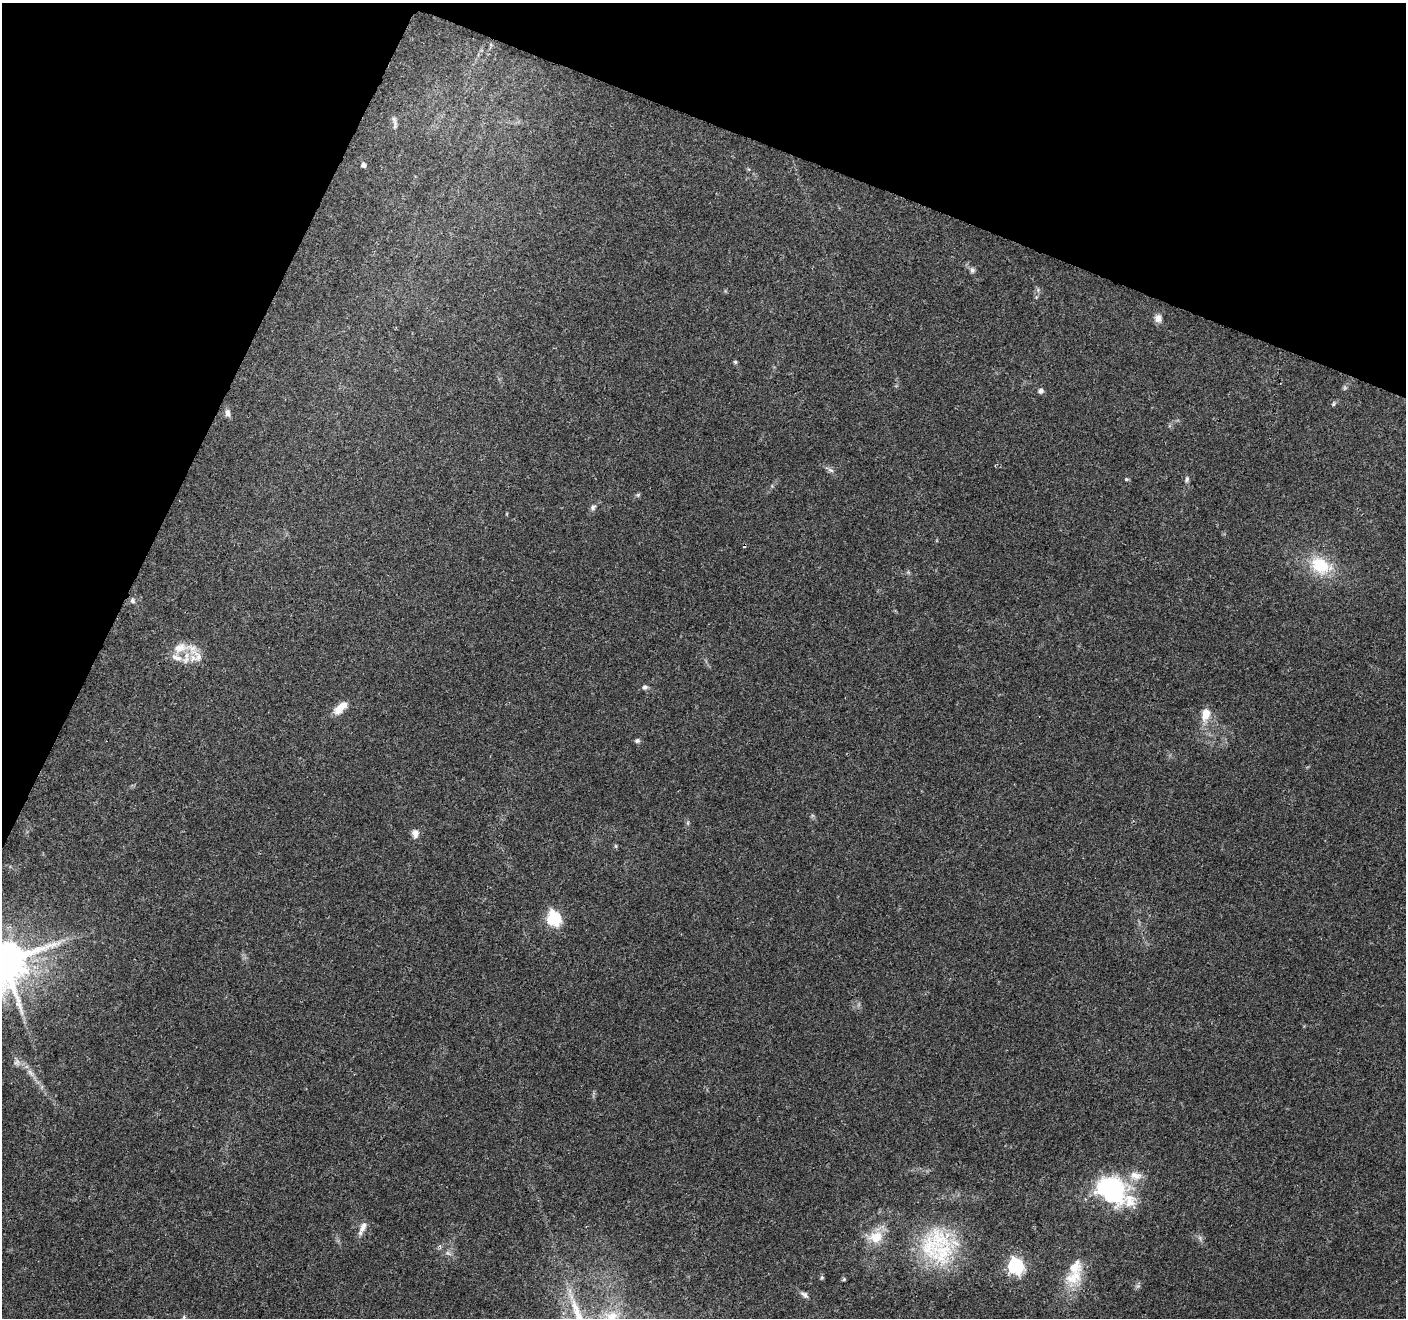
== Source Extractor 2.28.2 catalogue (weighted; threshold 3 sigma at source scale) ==
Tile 2 of 4 x 4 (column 2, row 1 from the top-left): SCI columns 1412-2815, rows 4161-5476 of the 5633 x 5752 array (HDU 1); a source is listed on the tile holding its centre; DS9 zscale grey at full resolution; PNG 1408 x 1320 px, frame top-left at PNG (2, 3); no overlay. Shown black and unused: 20% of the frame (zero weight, under 3 of 4 exposures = <1% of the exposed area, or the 3 px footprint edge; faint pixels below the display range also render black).
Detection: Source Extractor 2.28.2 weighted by HDU 2 'WHT'; one run over the whole footprint, this tile lists its part. Background 0.0481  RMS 0.0039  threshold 0.0174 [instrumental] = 3 sigma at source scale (4.5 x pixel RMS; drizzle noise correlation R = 1.50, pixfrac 1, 0.0396/0.0396 arcsec/px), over >= 5 px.
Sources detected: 48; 1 too faint to see at this stretch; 1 cosmic-ray / hot-pixel residue — not listed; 6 inside a brighter listed object's ellipse — not listed separately; the other 40 listed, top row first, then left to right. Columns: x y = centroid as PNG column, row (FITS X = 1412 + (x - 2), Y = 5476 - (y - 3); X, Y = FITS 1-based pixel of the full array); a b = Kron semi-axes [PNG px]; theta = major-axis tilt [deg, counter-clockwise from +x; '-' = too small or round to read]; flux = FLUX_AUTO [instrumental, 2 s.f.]
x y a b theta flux
395 123 16 4 88 1.3
363 165 5 4 - 1.7
972 270 8 6 -83 1
1158 318 10 9 - 2.1
735 362 5 5 - 0.61
1041 391 6 6 - 1.3
1333 404 6 4 73 0.55
228 413 10 7 -78 1.7
831 470 8 4 -36 0.94
1126 479 5 4 - 0.47
1187 479 8 5 71 0.95
638 495 6 4 45 0.57
593 507 8 6 43 1.1
1320 565 28 19 -28 16
132 601 7 7 - 1.1
180 648 25 14 15 7.3
198 656 21 12 -66 5.1
645 687 8 6 7 1
340 708 19 8 44 5
1206 714 18 10 74 5.3
637 741 7 6 - 0.92
688 823 6 4 -72 0.57
415 833 11 9 -85 2.2
616 846 6 4 -89 0.49
554 918 7 6 - 62
4 961 13 12 - 2000
17 1062 10 6 19 1.4
30 1072 10 5 -55 1.6
1111 1189 37 29 -33 45
363 1227 16 7 67 2.6
876 1237 20 16 17 8.2
942 1252 47 33 64 31
448 1253 8 5 -44 0.97
1015 1266 7 6 - 93
1073 1277 29 18 29 11
822 1278 6 5 - 0.55
844 1279 4 4 - 0.58
804 1295 12 6 -39 1.5
184 1317 6 4 89 0.65
612 1317 19 15 43 8.6
Isophote crosses this tile's border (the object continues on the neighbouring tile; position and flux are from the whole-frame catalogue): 2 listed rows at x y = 4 961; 612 1317